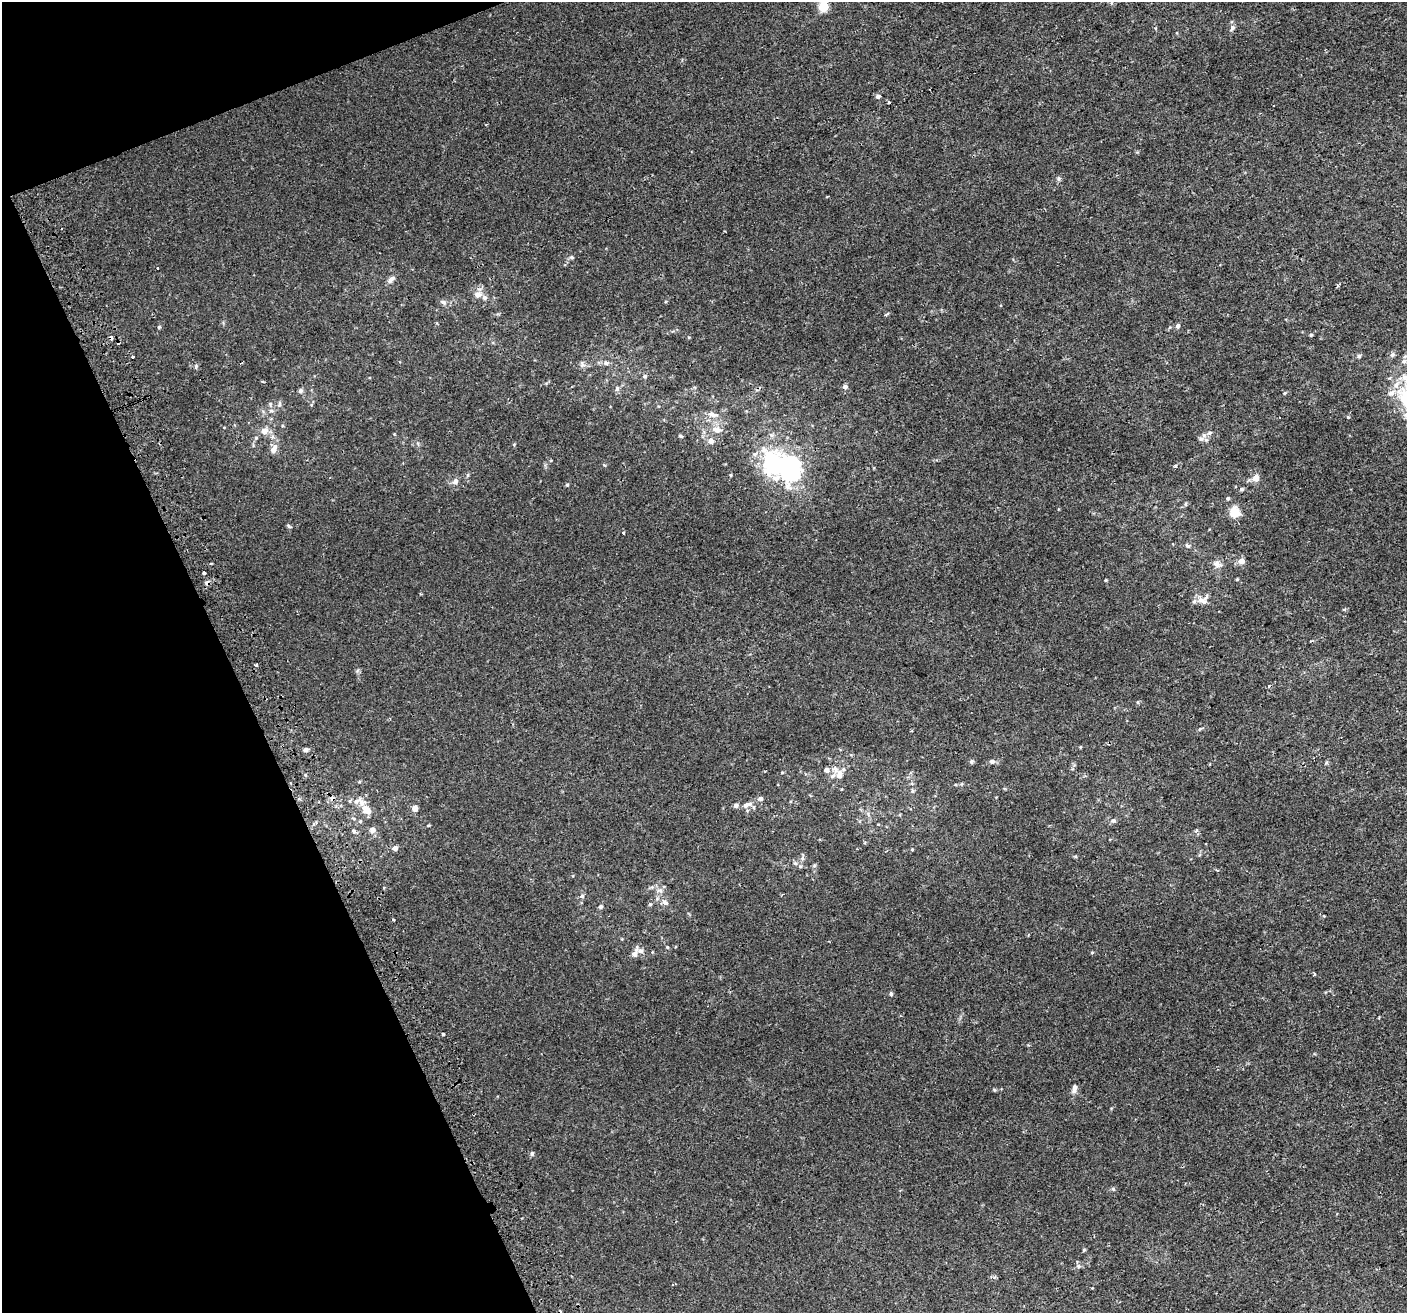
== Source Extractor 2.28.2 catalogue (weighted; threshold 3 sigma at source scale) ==
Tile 5 of 4 x 4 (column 1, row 2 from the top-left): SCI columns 39-1443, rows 2726-4036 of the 5699 x 5506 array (HDU 1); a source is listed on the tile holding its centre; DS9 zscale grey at full resolution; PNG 1409 x 1315 px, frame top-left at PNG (2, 2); no overlay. Shown black and unused: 19% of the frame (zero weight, under 2 of 3 exposures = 2% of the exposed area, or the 3 px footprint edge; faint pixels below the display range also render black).
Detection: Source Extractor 2.28.2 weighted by HDU 2 'WHT'; one run over the whole footprint, this tile lists its part. Background 0.00186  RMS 0.0028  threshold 0.0126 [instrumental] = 3 sigma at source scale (4.5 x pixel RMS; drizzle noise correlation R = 1.50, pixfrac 1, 0.0396/0.0396 arcsec/px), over >= 5 px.
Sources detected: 118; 3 inside a brighter object's white glare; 4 cosmic-ray / hot-pixel residue — not listed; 8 inside a brighter listed object's ellipse — not listed separately; the other 103 listed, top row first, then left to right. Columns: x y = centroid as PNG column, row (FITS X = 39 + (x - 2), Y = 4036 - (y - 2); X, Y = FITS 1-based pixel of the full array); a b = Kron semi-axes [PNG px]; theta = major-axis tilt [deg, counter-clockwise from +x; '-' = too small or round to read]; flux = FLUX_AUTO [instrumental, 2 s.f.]
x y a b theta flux
823 7 5 5 - 12
1232 28 9 6 69 0.82
878 97 5 4 - 1
889 102 3 3 - 0.51
1059 179 6 5 - 0.51
828 196 4 2 - 0.22
572 257 5 5 - 0.4
391 279 12 6 46 1.1
1338 285 3 3 - 0.5
478 294 9 8 - 1.7
443 302 9 6 -21 0.82
887 314 7 3 32 0.28
1178 326 6 5 - 0.6
159 327 5 4 - 0.31
1311 335 5 4 - 0.34
111 338 4 3 - 0.87
1392 355 7 5 74 0.57
132 356 3 3 - 1.1
1359 356 6 5 - 0.48
1404 361 11 6 11 0.94
606 363 8 6 -10 0.87
582 365 8 6 -78 0.78
645 376 6 5 - 0.55
263 382 4 3 - 0.3
845 387 5 5 - 0.89
617 388 6 5 - 0.58
300 391 6 5 - 0.72
1285 393 5 4 - 0.3
1392 393 13 6 28 1.5
270 404 6 4 73 0.37
279 404 8 5 83 0.59
271 410 6 4 0 0.46
713 414 14 6 -13 1.4
1348 417 4 4 - 0.24
717 430 13 8 -11 1.8
264 431 9 8 - 1.9
1209 433 6 5 - 0.64
681 436 7 3 -27 0.35
1201 439 8 6 14 0.95
711 441 8 8 - 1.2
274 449 11 7 65 1.9
755 454 6 4 18 0.55
792 474 26 16 29 21
468 475 6 4 88 0.35
730 475 5 3 - 0.26
1256 478 6 6 - 2
455 481 7 6 - 1
567 485 4 4 - 0.34
1242 489 5 5 - 0.35
1228 498 5 4 - 0.37
1234 512 10 9 - 4.5
289 526 6 4 -29 0.41
623 533 3 3 - 0.66
1187 545 7 5 -41 0.57
1241 561 7 6 - 1.5
211 563 3 3 - 0.66
1217 564 11 8 -21 1.4
204 573 4 3 - 0.91
1237 579 4 4 - 0.25
1106 580 3 3 - 0.25
1203 601 15 8 -23 1.9
1344 609 5 3 - 0.29
256 665 3 3 - 0.53
1269 686 3 3 - 0.64
1080 747 5 3 - 0.21
306 750 5 4 - 0.84
992 761 7 6 - 0.76
971 762 5 5 - 0.53
827 769 4 4 - 3.1
782 772 5 3 - 0.24
839 775 10 7 86 1.8
912 791 6 4 90 0.37
761 798 5 5 - 0.74
746 805 13 6 20 1.5
415 808 8 7 - 1.2
366 809 14 10 -45 3.1
1113 821 7 6 - 0.64
428 825 5 3 - 0.24
372 830 8 7 - 1.1
353 831 5 4 - 0.43
1196 831 6 4 21 0.38
395 848 5 5 - 1.4
912 849 5 3 - 0.23
802 858 6 5 - 0.6
795 863 7 6 - 0.65
814 866 6 4 19 0.37
582 896 6 6 - 0.6
665 903 9 6 -29 1.1
650 904 5 4 - 0.34
600 907 5 5 - 0.65
393 919 3 3 - 0.33
667 947 4 4 - 0.3
639 951 15 8 -30 1.5
1092 952 5 3 - 0.25
1314 974 4 3 - 0.28
891 994 5 4 - 0.4
443 1033 3 3 - 1.2
1074 1089 12 6 85 1.1
532 1153 6 5 - 0.48
1113 1189 6 5 - 0.38
1084 1250 5 3 - 0.26
1078 1266 7 6 - 0.61
995 1277 5 3 - 0.34
Overlapping masked pixels (flux is a lower limit): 1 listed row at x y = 111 338
Isophote crosses this tile's border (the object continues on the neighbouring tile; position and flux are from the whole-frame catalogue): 1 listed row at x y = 1404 361
Unlisted compact peaks at least as high as the median listed source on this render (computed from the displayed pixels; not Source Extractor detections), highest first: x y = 196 366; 1175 466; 994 1090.